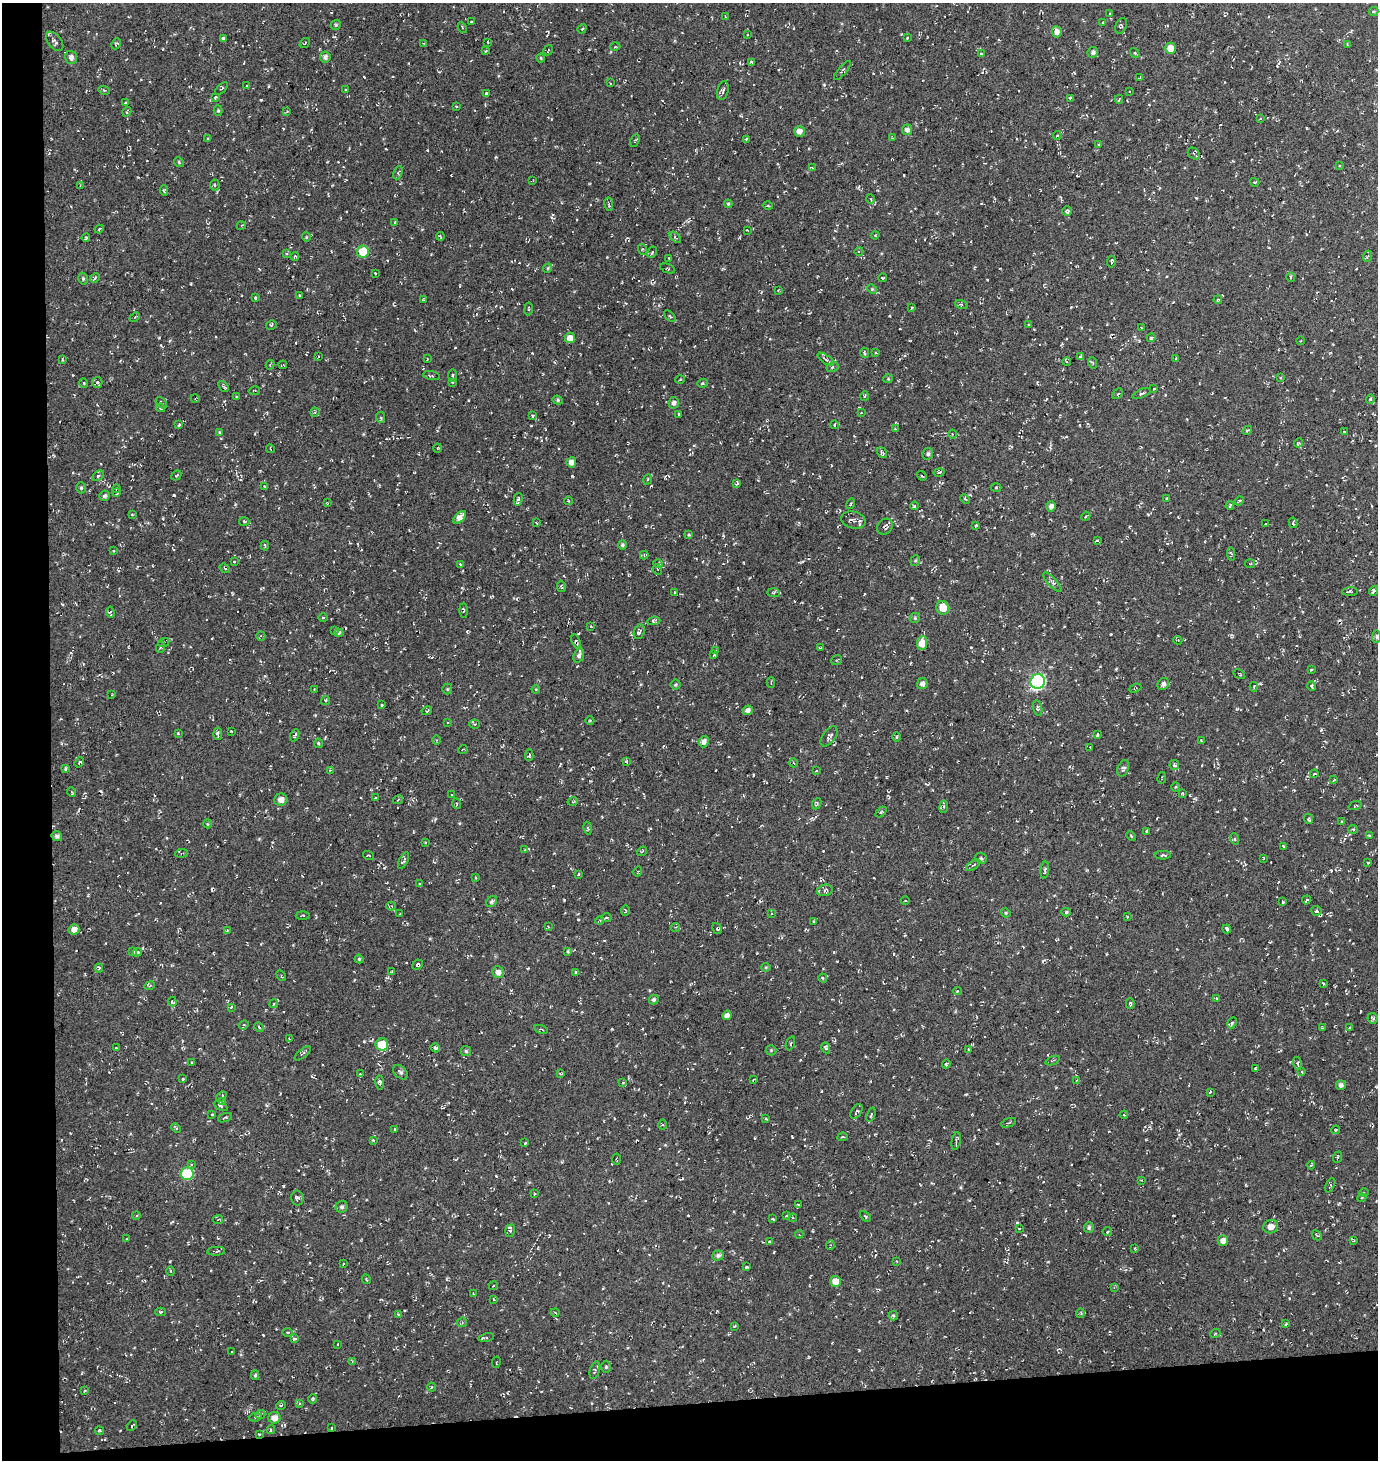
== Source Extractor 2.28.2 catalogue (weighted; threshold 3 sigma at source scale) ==
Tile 7 of 3 x 3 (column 1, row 3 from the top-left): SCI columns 28-1403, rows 129-1586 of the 4198 x 4559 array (HDU 1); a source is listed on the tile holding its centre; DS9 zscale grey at full resolution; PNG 1380 x 1462 px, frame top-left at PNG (2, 3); each listed source drawn as its Kron ellipse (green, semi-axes under 4 px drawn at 4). Shown black and unused: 7% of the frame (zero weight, under 3 of 4 exposures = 5% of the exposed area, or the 3 px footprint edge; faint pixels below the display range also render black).
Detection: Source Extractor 2.28.2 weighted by HDU 2 'WHT'; one run over the whole footprint, this tile lists its part. Background 0.00417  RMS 0.0048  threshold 0.0217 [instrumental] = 3 sigma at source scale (4.5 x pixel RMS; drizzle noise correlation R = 1.50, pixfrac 1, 0.0396/0.0396 arcsec/px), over >= 5 px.
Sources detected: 696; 41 cosmic-ray / hot-pixel residue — neither listed nor drawn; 1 inside a brighter listed object's ellipse — not listed separately; of the other 654, all 500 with FLUX_AUTO >= 0.407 (the completeness limit of this list) listed and drawn (154 fainter detections not listed), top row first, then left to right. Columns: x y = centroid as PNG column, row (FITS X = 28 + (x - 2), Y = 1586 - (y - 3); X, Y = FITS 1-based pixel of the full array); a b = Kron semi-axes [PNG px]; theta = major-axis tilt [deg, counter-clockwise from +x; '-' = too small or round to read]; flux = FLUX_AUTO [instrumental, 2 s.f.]
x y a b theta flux
1373 11 5 3 - 0.69
1109 14 3 2 - 0.45
726 17 3 2 - 0.41
472 22 3 3 - 0.93
1103 23 3 3 - 0.81
336 25 5 4 - 0.67
1121 26 8 5 68 0.9
462 28 6 3 -62 0.7
582 29 5 3 - 0.56
1057 32 5 5 - 2.3
748 35 2 2 - 0.52
223 38 3 3 - 1.1
907 38 3 3 - 0.69
55 41 11 6 -51 1.5
488 42 2 2 - 0.44
305 43 6 3 38 0.44
424 43 3 3 - 0.46
116 44 6 3 64 0.7
1347 45 3 3 - 0.45
615 47 5 3 - 0.46
1170 48 5 5 - 4.6
548 50 6 2 57 0.41
486 51 3 2 - 0.67
1093 52 5 5 - 1.4
1135 53 5 3 - 0.46
981 54 4 3 - 0.53
71 57 6 6 - 2
325 57 5 5 - 1.5
541 58 4 4 - 0.51
751 62 4 2 - 0.69
842 70 12 4 49 1.6
1140 77 4 2 - 0.51
610 83 3 2 - 0.48
247 86 3 2 - 0.42
221 89 8 3 43 0.65
104 90 6 3 -17 0.47
345 90 3 2 - 0.73
723 91 10 5 74 1.4
1129 91 3 2 - 0.41
487 93 4 3 - 1.1
215 97 4 3 - 0.46
1070 98 3 3 - 0.88
1119 99 4 2 - 0.43
125 102 3 2 - 0.49
456 107 3 3 - 0.81
218 111 5 4 - 0.63
287 111 3 3 - 0.42
127 112 5 3 - 0.69
1260 119 3 3 - 0.49
907 130 5 5 - 1.9
799 131 5 5 - 2.6
1057 135 4 3 - 0.46
208 138 3 3 - 0.43
892 138 4 3 - 0.45
746 139 3 3 - 0.8
635 140 7 3 63 0.53
1099 145 3 3 - 0.69
1194 154 7 5 -43 0.85
179 162 5 4 - 0.58
1340 166 3 2 - 0.45
812 168 4 3 - 0.45
398 173 7 4 69 0.82
533 180 4 2 - 0.41
1255 182 5 3 - 0.51
215 185 5 5 - 0.8
80 186 3 2 - 0.42
164 190 5 4 - 0.6
870 199 4 3 - 0.48
609 204 7 3 -81 0.65
728 204 4 4 - 0.6
768 206 5 3 - 0.53
1067 211 4 4 - 0.72
395 222 4 3 - 0.51
241 226 4 3 - 0.5
99 229 4 3 - 0.54
747 230 3 2 - 0.46
875 235 4 3 - 0.59
440 236 4 3 - 0.69
306 237 5 4 - 0.52
675 237 7 3 -44 0.54
86 238 4 2 - 0.64
642 249 5 3 - 0.54
859 251 4 3 - 0.49
363 252 6 6 - 12
652 252 6 3 62 0.64
287 253 3 3 - 0.55
295 256 4 3 - 0.5
1368 256 5 3 - 0.55
669 258 3 2 - 0.42
1111 262 6 3 79 1.5
548 268 5 3 - 0.57
668 268 8 2 -21 0.43
375 273 3 2 - 0.41
1290 277 5 3 - 0.57
95 278 5 4 - 0.7
883 278 4 2 - 0.69
83 279 6 4 -75 0.74
872 289 5 4 - 0.55
778 290 4 3 - 0.42
299 295 3 3 - 1.1
255 298 4 3 - 0.43
424 300 4 3 - 0.44
1218 300 4 3 - 0.54
961 304 6 4 -19 0.68
912 307 3 3 - 0.76
529 309 6 3 83 0.56
670 316 7 2 -45 0.55
135 317 6 3 45 0.59
271 325 5 3 - 0.53
1028 325 3 3 - 0.42
1141 328 3 3 - 0.75
570 338 5 5 - 3.6
1151 338 4 4 - 1
1300 341 4 3 - 0.46
876 352 3 2 - 0.42
864 353 5 3 - 0.72
318 357 3 2 - 0.41
1081 357 4 3 - 1.6
62 359 4 3 - 0.48
427 359 4 2 - 0.48
826 359 9 2 -36 0.78
1176 359 3 3 - 0.62
1067 361 4 3 - 0.62
1093 363 6 3 -70 0.48
270 365 5 3 - 0.74
283 365 4 2 - 0.49
832 367 6 4 29 0.94
453 375 6 3 88 0.64
431 376 8 3 -9 0.61
1280 378 4 3 - 0.41
888 379 4 4 - 0.51
680 380 4 3 - 0.45
97 382 5 5 - 0.99
453 382 3 3 - 0.57
84 383 5 3 - 0.44
702 383 5 4 - 0.58
224 386 6 3 -48 0.69
1153 389 3 2 - 0.74
254 391 6 3 11 0.59
1141 393 9 3 23 0.78
1118 394 6 3 46 0.6
864 396 5 3 - 0.48
236 397 3 3 - 0.5
195 398 4 3 - 0.44
1370 399 4 4 - 0.58
558 400 5 4 - 0.8
161 403 6 4 -51 0.7
674 403 5 5 - 1.6
160 408 4 3 - 0.68
315 412 5 3 - 0.51
861 413 3 2 - 0.41
678 414 4 2 - 0.43
533 416 4 2 - 0.43
381 417 5 3 - 0.54
179 425 3 3 - 0.64
834 425 4 3 - 0.64
895 429 4 4 - 0.46
1247 430 5 3 - 0.58
1344 431 3 2 - 0.46
219 432 4 3 - 0.52
952 434 4 3 - 0.44
1299 443 5 4 - 0.53
270 448 4 2 - 0.45
437 448 4 3 - 0.41
882 453 6 3 -55 1.1
928 454 6 5 - 1.2
571 462 5 5 - 2.7
939 473 6 2 11 0.62
176 475 5 3 - 0.48
98 476 6 4 31 0.96
922 476 5 2 - 0.52
648 479 5 2 - 0.44
737 484 4 3 - 0.8
265 486 4 2 - 0.48
996 487 5 3 - 0.48
81 488 5 5 - 0.89
116 489 4 3 - 0.49
117 493 4 3 - 0.73
105 496 5 5 - 1
1167 498 4 2 - 0.57
518 499 6 3 76 1.1
965 499 5 3 - 0.5
569 501 4 3 - 0.41
1239 501 5 3 - 0.54
327 503 3 2 - 0.45
851 504 5 3 - 0.6
914 506 4 3 - 0.48
1051 506 5 4 - 2.1
1230 506 4 3 - 0.54
132 514 4 3 - 0.41
1086 516 5 3 - 0.52
460 517 8 4 44 3.2
853 520 12 8 -16 2.4
244 521 5 3 - 0.5
536 523 4 3 - 0.55
1293 523 5 3 - 0.49
1266 524 2 2 - 0.43
976 525 4 3 - 0.47
885 527 8 7 - 1.6
689 535 3 3 - 0.73
1097 540 3 2 - 0.69
622 545 5 4 - 0.84
265 546 5 3 - 0.78
114 551 3 3 - 0.46
1231 554 7 4 -84 0.66
644 555 4 4 - 0.45
915 561 5 4 - 0.64
234 562 3 3 - 0.86
460 564 4 2 - 0.48
658 564 5 3 - 0.54
1250 564 5 3 - 0.52
225 568 5 3 - 0.55
658 569 5 3 - 0.48
1052 582 12 4 -47 1.5
561 586 6 4 -80 0.68
1350 591 7 4 2 0.74
1373 591 5 3 - 0.88
674 592 3 2 - 0.47
774 593 6 4 -4 0.79
943 608 7 6 - 6.2
463 610 7 3 -88 0.63
110 612 5 3 - 0.83
323 618 4 3 - 0.44
915 618 5 5 - 0.63
654 621 6 4 5 0.8
591 626 3 2 - 0.41
335 630 3 2 - 0.53
639 632 7 5 68 1.2
339 633 4 4 - 1.1
261 636 5 4 - 0.74
1376 636 6 4 87 0.87
1178 640 4 3 - 0.56
164 642 6 3 22 0.66
576 642 7 4 -71 0.94
922 643 7 5 84 5.5
161 647 6 3 69 0.63
820 648 4 3 - 0.52
716 651 3 3 - 0.78
579 655 7 5 71 1.5
714 655 4 3 - 0.48
836 660 6 4 38 0.59
1311 670 3 3 - 0.72
1239 674 6 3 -33 0.54
771 682 5 2 - 0.5
1038 682 7 7 - 97
922 684 5 5 - 2.1
1163 684 6 5 - 1.6
676 685 5 5 - 0.66
1311 686 5 3 - 0.56
1254 687 5 4 - 0.59
1135 688 6 4 22 0.62
314 689 2 2 - 0.45
447 689 5 5 - 0.54
536 689 4 3 - 0.41
112 695 3 2 - 0.5
325 700 5 4 - 0.63
382 705 3 3 - 0.44
1038 708 8 4 -77 0.94
748 710 5 4 - 1.8
427 711 5 3 - 0.77
590 721 4 3 - 0.44
447 722 3 2 - 0.42
475 724 5 4 - 0.54
231 731 3 3 - 0.63
178 734 4 3 - 0.57
218 734 6 4 -86 0.99
295 735 6 4 68 1.3
1097 735 4 3 - 0.81
829 736 11 6 52 1.8
897 737 5 3 - 0.46
436 740 4 3 - 0.47
1201 741 3 3 - 0.52
704 742 6 4 64 2.3
318 743 4 4 - 0.58
1090 747 4 4 - 0.46
463 749 5 3 - 0.48
529 755 6 4 87 0.97
626 761 3 3 - 0.54
79 762 5 3 - 0.89
794 763 4 3 - 0.41
1174 765 5 4 - 1.2
66 768 4 3 - 1
1123 768 8 5 68 1.1
330 770 4 4 - 0.45
816 771 2 2 - 0.46
1314 774 4 3 - 0.69
1162 778 6 2 78 0.42
1334 780 3 2 - 0.51
1176 787 4 3 - 0.42
71 792 5 3 - 0.42
1182 793 3 3 - 0.56
452 795 3 3 - 0.45
375 798 3 3 - 0.42
281 800 6 6 - 3.1
398 800 5 3 - 0.53
573 801 5 3 - 0.46
457 804 5 3 - 0.42
817 804 6 4 64 0.79
1355 806 6 3 19 0.55
944 807 6 3 82 0.78
881 812 6 4 44 0.63
1309 819 5 4 - 0.89
1342 821 3 2 - 0.42
207 824 4 3 - 0.43
588 828 6 3 -79 0.68
1353 829 5 4 - 0.56
1147 831 3 3 - 0.54
1369 835 4 3 - 1
57 836 5 5 - 1.4
1131 836 5 3 - 0.45
1235 839 6 3 -72 0.61
425 842 3 2 - 0.42
1283 846 3 3 - 0.74
525 850 3 3 - 0.49
642 851 5 3 - 0.47
181 853 6 3 6 0.58
368 855 5 4 - 0.69
1163 855 8 4 0 0.72
981 858 6 5 - 1.2
1264 858 4 2 - 0.41
403 861 9 4 63 1.1
1368 863 3 3 - 0.95
973 865 8 3 32 0.72
1045 870 8 4 83 0.91
638 871 5 3 - 0.45
579 874 4 2 - 0.57
475 878 4 2 - 0.42
419 884 3 2 - 0.43
825 890 8 5 16 1.2
905 900 4 3 - 0.47
1306 900 4 3 - 0.81
491 902 6 5 - 1.1
1283 902 3 3 - 0.57
391 906 4 4 - 0.64
625 910 5 3 - 0.47
1316 911 5 5 - 1
1066 912 5 4 - 0.74
771 913 4 3 - 0.48
1006 913 5 4 - 0.46
400 914 3 2 - 0.5
303 915 7 3 -1 0.52
1127 916 3 3 - 0.5
606 917 5 3 - 0.55
600 920 4 3 - 0.47
814 921 3 2 - 0.5
548 927 2 2 - 0.41
675 927 5 3 - 0.45
74 929 5 5 - 2.7
717 929 6 4 -58 0.59
1227 929 4 3 - 1.2
227 930 4 4 - 0.46
568 951 4 4 - 0.66
133 952 3 3 - 0.64
137 952 4 4 - 0.74
359 959 4 4 - 0.64
417 965 5 4 - 0.76
766 967 4 4 - 0.53
99 968 4 4 - 0.62
392 972 4 3 - 0.67
498 972 6 5 - 2.6
576 972 3 2 - 0.54
281 976 6 2 -59 0.46
823 978 4 4 - 0.77
1324 983 4 3 - 0.57
150 986 5 3 - 0.56
957 991 4 4 - 0.81
1216 998 3 3 - 0.48
654 999 5 5 - 1
172 1002 5 3 - 0.52
274 1004 5 3 - 0.5
1130 1004 5 3 - 0.78
231 1007 4 3 - 0.55
727 1015 5 4 - 2.2
1373 1018 5 5 - 0.95
1232 1023 6 3 64 0.81
244 1025 5 4 - 0.6
259 1027 5 4 - 0.76
1322 1028 3 2 - 0.49
1350 1028 4 4 - 0.7
541 1029 7 2 -15 0.43
289 1039 4 3 - 0.59
790 1043 7 2 68 0.49
382 1044 6 6 - 11
116 1048 3 2 - 0.41
435 1048 5 4 - 0.95
826 1048 5 4 - 1.2
969 1049 3 3 - 0.63
771 1050 5 5 - 0.63
466 1051 5 5 - 0.74
303 1053 10 3 39 0.8
1053 1061 7 2 22 0.49
192 1062 3 2 - 0.59
946 1064 4 3 - 0.77
1297 1064 6 4 -74 0.98
1255 1068 3 2 - 0.61
401 1072 9 5 -41 1.2
1302 1072 4 2 - 0.46
360 1074 3 2 - 0.45
560 1074 4 3 - 0.66
183 1079 3 3 - 0.49
754 1080 4 2 - 0.49
1077 1080 3 3 - 0.53
380 1082 7 4 -81 1.3
623 1082 4 3 - 0.66
1341 1085 5 5 - 1.6
1210 1092 4 3 - 0.52
221 1097 6 3 41 0.73
222 1102 4 3 - 0.77
221 1106 7 4 -27 0.79
856 1112 8 5 57 0.99
212 1114 3 3 - 0.44
871 1115 7 3 71 0.58
1124 1115 4 3 - 0.43
225 1118 7 3 19 0.63
765 1119 3 3 - 0.53
1009 1123 8 2 21 0.59
662 1125 5 3 - 0.53
176 1128 5 4 - 0.67
395 1129 3 3 - 0.44
1336 1130 4 3 - 0.61
842 1137 5 3 - 0.58
373 1140 3 3 - 0.48
956 1141 9 3 79 1.1
525 1143 3 2 - 0.43
1338 1157 6 3 70 0.45
617 1159 5 2 - 0.46
192 1164 4 4 - 0.6
1311 1165 4 2 - 0.48
187 1174 6 6 - 25
1141 1180 3 3 - 0.45
1330 1185 8 4 65 0.72
1364 1193 4 3 - 0.51
534 1194 4 3 - 0.44
297 1198 7 6 - 1
1362 1198 4 4 - 0.54
798 1205 3 3 - 0.82
342 1207 6 5 - 1.2
136 1216 4 4 - 0.58
786 1216 3 3 - 0.41
865 1216 6 3 -44 0.58
793 1218 4 3 - 0.49
772 1219 3 2 - 0.59
218 1220 5 3 - 0.52
1271 1227 7 6 - 3.1
1019 1228 3 3 - 0.58
1089 1228 5 5 - 1.1
510 1231 6 5 - 1
1107 1232 4 3 - 0.48
799 1234 4 4 - 0.5
1317 1235 5 3 - 0.46
127 1239 4 3 - 0.53
1223 1241 5 5 - 3.5
1353 1241 3 2 - 0.45
769 1242 4 3 - 0.42
830 1245 5 3 - 0.43
1134 1248 2 2 - 0.44
216 1251 9 3 4 0.81
718 1255 6 5 - 1.3
897 1261 3 2 - 0.46
344 1264 3 3 - 0.42
746 1267 3 3 - 0.47
171 1271 4 3 - 0.48
366 1279 5 2 - 0.48
836 1281 5 5 - 4.4
493 1286 4 3 - 0.54
1114 1287 4 3 - 0.53
473 1294 4 3 - 0.51
493 1299 4 3 - 0.52
161 1312 5 4 - 0.64
555 1313 4 3 - 0.52
1081 1313 5 3 - 0.44
398 1314 3 3 - 0.46
893 1315 5 5 - 0.86
462 1322 5 4 - 0.65
1286 1324 4 3 - 0.53
734 1326 4 3 - 0.5
288 1333 5 3 - 0.54
1215 1334 5 3 - 0.42
486 1337 8 4 11 0.73
295 1338 4 3 - 0.81
338 1344 3 2 - 0.53
232 1352 3 3 - 0.73
352 1361 4 3 - 0.48
496 1362 6 3 80 0.51
606 1367 6 5 - 0.73
595 1370 9 4 75 0.99
255 1375 5 4 - 0.7
432 1387 4 3 - 0.41
85 1390 3 3 - 0.5
313 1399 5 4 - 0.58
299 1403 4 3 - 0.61
281 1405 5 3 - 0.49
260 1414 5 3 - 0.57
255 1417 6 4 8 1.1
274 1418 6 5 - 3
132 1426 6 3 50 0.47
332 1428 3 2 - 0.52
271 1430 4 3 - 0.61
99 1431 4 2 - 0.47
259 1434 3 3 - 0.48
Overlapping masked pixels (flux is a lower limit): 1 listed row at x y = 576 642
Unlisted compact peaks at least as high as the median listed source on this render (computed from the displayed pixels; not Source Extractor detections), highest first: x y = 283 1186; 1321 730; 170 1261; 889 316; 159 338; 966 1094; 912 598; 1331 870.